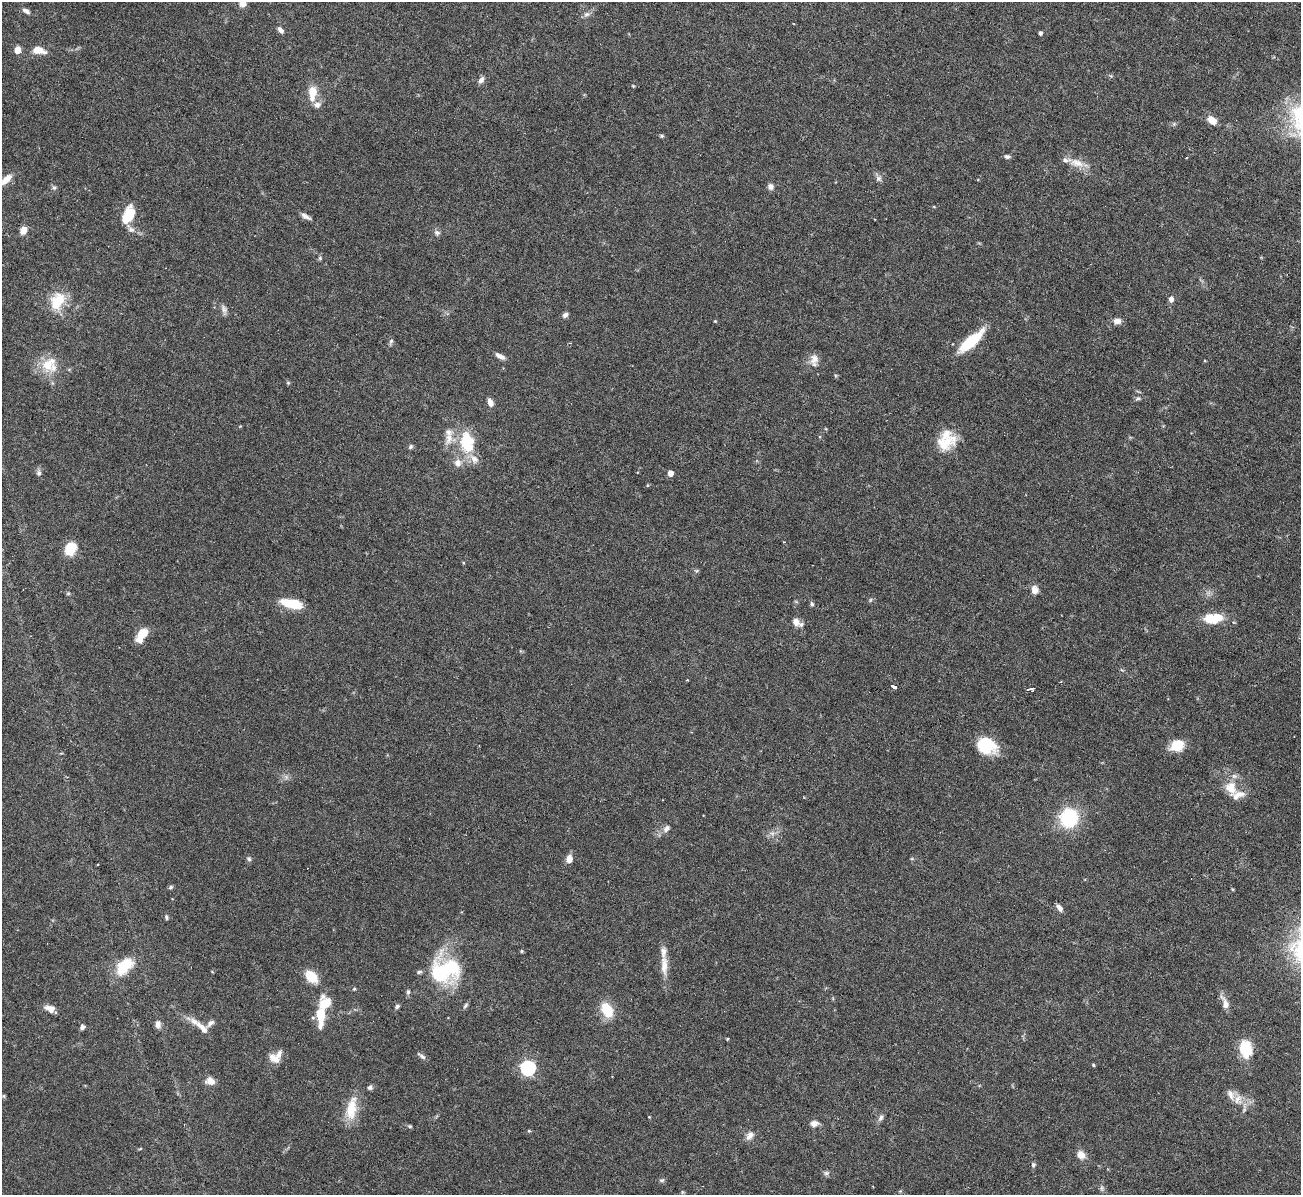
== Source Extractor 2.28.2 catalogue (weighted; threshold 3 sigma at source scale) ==
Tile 10 of 4 x 4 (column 2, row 3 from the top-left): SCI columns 1300-2598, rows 1338-2530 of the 5198 x 5182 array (HDU 1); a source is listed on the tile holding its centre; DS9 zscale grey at full resolution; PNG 1303 x 1197 px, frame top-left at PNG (2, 2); no overlay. Shown black and unused: <1% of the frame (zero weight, under 3 of 6 exposures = <1% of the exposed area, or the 3 px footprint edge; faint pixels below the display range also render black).
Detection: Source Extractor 2.28.2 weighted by HDU 2 'WHT'; one run over the whole footprint, this tile lists its part. Background 0.0886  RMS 0.0033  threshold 0.0136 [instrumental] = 3 sigma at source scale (4.09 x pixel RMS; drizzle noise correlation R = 1.36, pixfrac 0.8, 0.05/0.05 arcsec/px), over >= 5 px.
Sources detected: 125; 2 cosmic-ray / hot-pixel residue — not listed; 12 inside a brighter listed object's ellipse — not listed separately; the other 111 listed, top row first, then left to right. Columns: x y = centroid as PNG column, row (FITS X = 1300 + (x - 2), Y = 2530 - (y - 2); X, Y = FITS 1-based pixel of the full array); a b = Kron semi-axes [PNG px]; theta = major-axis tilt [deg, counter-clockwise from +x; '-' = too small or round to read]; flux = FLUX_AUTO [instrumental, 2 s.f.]
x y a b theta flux
243 4 7 6 - 2.2
26 11 10 5 -30 1
587 14 9 6 15 1.1
280 30 9 5 -49 1.1
1040 33 4 3 - 0.84
17 50 5 5 - 4.6
39 50 16 8 -10 3.5
1111 76 6 4 -71 0.38
481 80 9 6 56 1.2
312 93 15 8 87 5.6
317 105 10 8 -1 1.5
1212 120 10 6 -39 3.6
1174 124 6 5 - 0.48
662 136 6 4 0 0.44
1007 156 8 5 -11 0.76
1077 163 22 11 -14 3.9
879 178 8 8 - 1.1
6 179 15 7 46 2.8
54 187 7 5 -67 0.6
770 187 7 6 - 1.3
128 215 17 9 62 11
306 216 14 5 -32 1.4
131 229 10 7 -23 1.3
23 230 9 7 71 2.2
437 233 7 7 - 1
320 258 6 5 - 0.44
1171 299 7 6 - 1.4
57 301 24 16 60 8.4
224 309 12 7 -65 1.2
565 315 7 5 37 0.99
715 321 4 4 - 0.29
1117 321 9 7 0 1.8
391 341 8 5 58 0.65
971 341 30 10 41 13
500 356 13 5 -26 1.6
814 360 18 10 88 2.5
48 364 23 15 44 6.9
288 383 5 4 - 0.37
1138 398 7 5 15 0.59
490 402 9 5 -75 2
449 438 18 10 85 3.3
467 443 27 15 -79 14
944 443 24 18 8 7.1
411 446 6 5 - 0.61
458 463 9 8 - 2.1
39 473 7 6 - 0.89
670 473 5 4 - 2.2
647 485 4 4 - 0.32
784 542 3 2 - 0.19
70 549 14 10 59 7.5
696 571 6 4 -1 0.44
1035 590 11 9 -81 2
68 594 6 4 19 0.34
870 600 6 3 71 0.38
292 603 20 8 -12 10
812 604 6 5 - 0.59
1213 618 24 12 6 7.7
796 622 10 7 -59 2
142 634 14 7 56 7.5
687 680 3 3 - 0.25
893 686 6 3 -20 12
1031 689 6 4 -12 2.2
986 745 20 17 -23 12
1177 745 14 11 28 6.6
1231 788 19 15 -60 5.6
1069 818 12 11 - 28
666 828 10 6 51 1.4
772 833 7 4 -18 0.75
249 859 7 5 -46 0.67
569 859 8 6 85 2.3
98 864 2 2 - 0.26
171 887 6 5 - 0.57
1059 908 9 5 -53 1.3
166 917 7 4 -70 0.52
522 951 4 4 - 0.37
664 965 27 8 -89 4.2
124 966 26 14 45 8.4
445 970 38 31 10 25
311 977 15 10 -45 6.3
408 992 7 5 90 0.64
1225 1003 18 8 -70 2.4
465 1005 9 4 50 0.64
397 1006 6 4 35 0.72
50 1008 13 8 -18 2.1
607 1010 15 10 -60 8.6
320 1016 23 9 -88 8.3
210 1023 11 6 42 1.1
158 1024 9 6 81 1.6
82 1027 6 5 - 0.93
203 1028 26 8 -45 3.4
727 1039 4 4 - 0.31
1246 1049 19 13 -83 8.9
422 1056 13 4 -35 0.92
273 1057 16 9 -34 2.5
1093 1065 4 3 - 0.39
528 1068 6 6 - 65
210 1081 12 9 -20 2.4
370 1088 7 6 - 0.79
1238 1099 16 9 62 2.4
351 1109 33 13 80 7.5
881 1118 9 6 68 0.99
814 1123 10 8 13 1.6
410 1126 5 4 - 0.48
529 1131 4 4 - 0.37
750 1136 14 8 49 1.8
140 1149 5 3 - 0.3
1081 1155 10 8 -53 2.4
1033 1165 6 6 - 0.6
826 1173 7 6 - 0.78
662 1180 8 5 18 0.58
1102 1188 7 4 71 0.57
Isophote crosses this tile's border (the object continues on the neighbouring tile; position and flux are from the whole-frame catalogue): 1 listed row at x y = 243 4